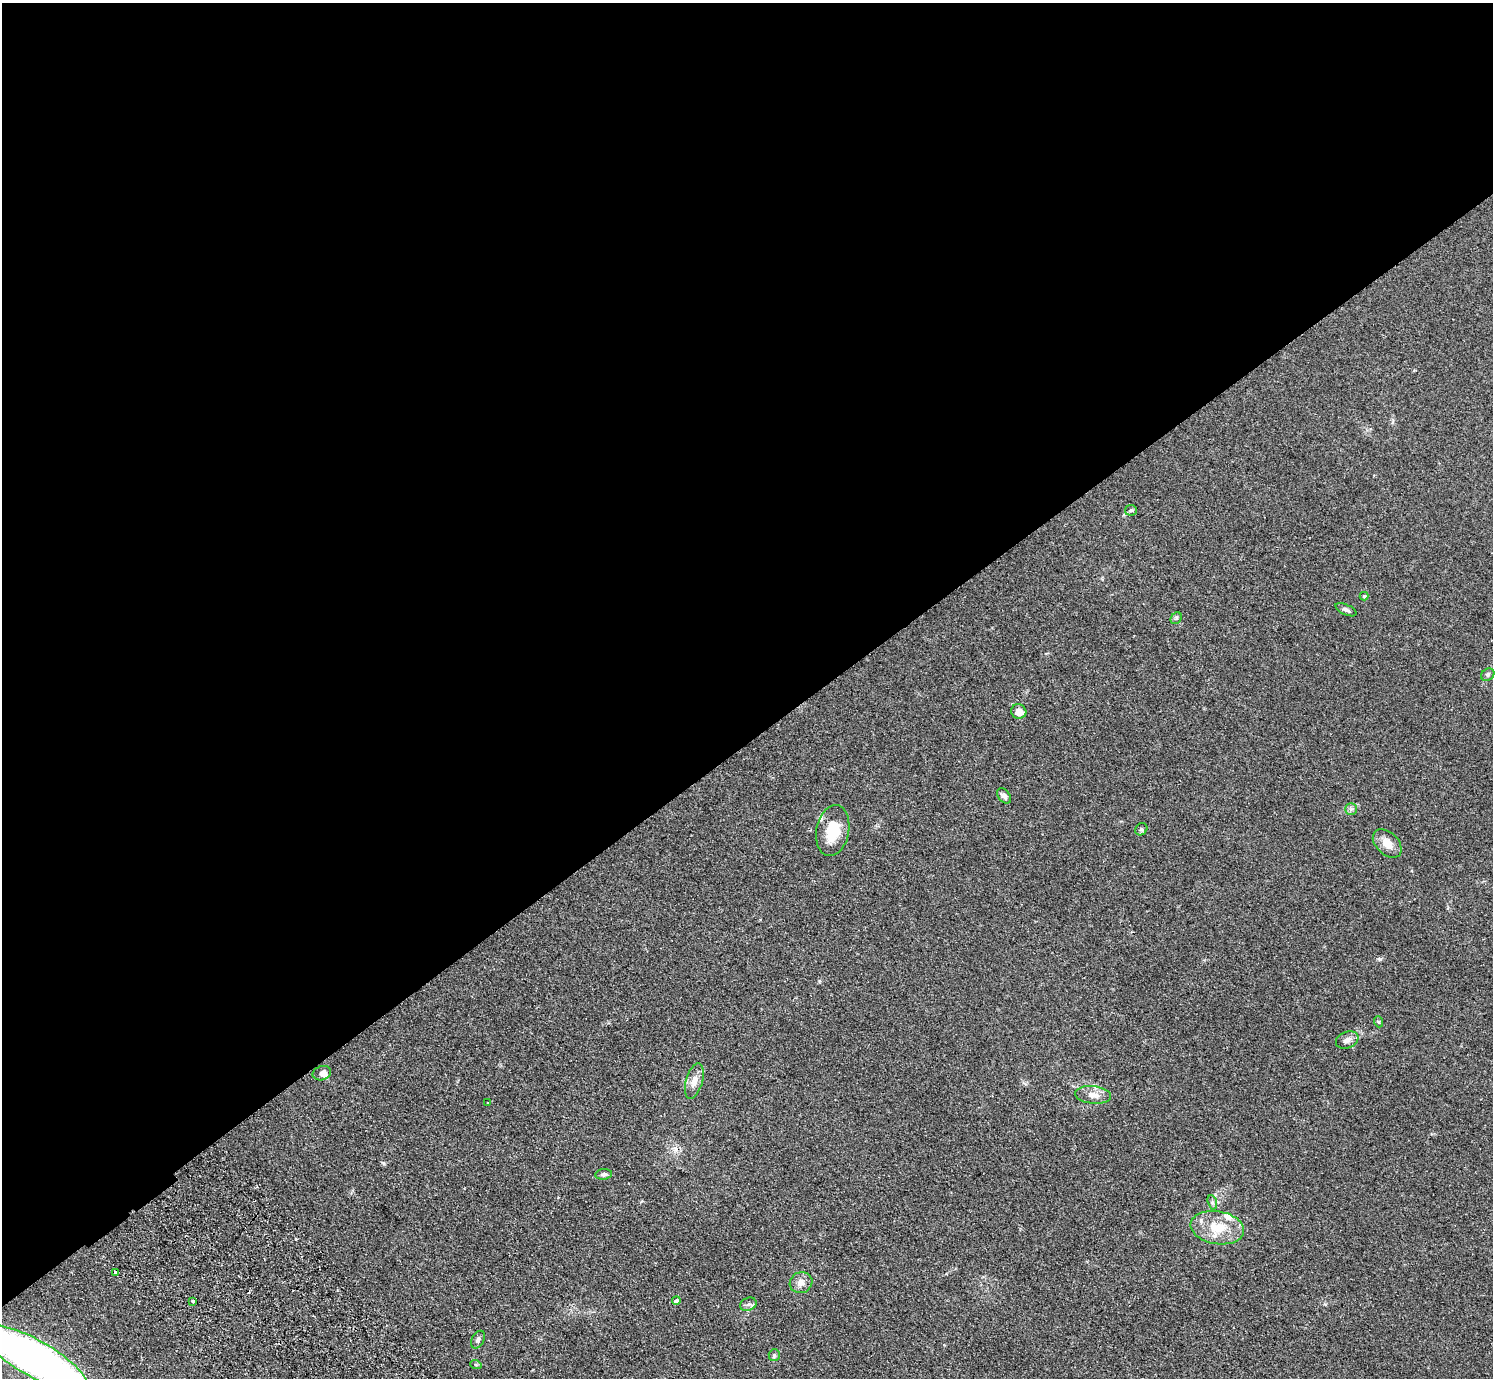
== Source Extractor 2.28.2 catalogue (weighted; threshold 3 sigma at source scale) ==
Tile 2 of 4 x 4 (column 2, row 1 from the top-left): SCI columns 1538-3028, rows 4326-5701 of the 6057 x 6041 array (HDU 1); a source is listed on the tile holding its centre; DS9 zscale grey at full resolution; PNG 1495 x 1380 px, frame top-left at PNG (2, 3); each listed source drawn as its Kron ellipse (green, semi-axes under 4 px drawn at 4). Shown black and unused: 54% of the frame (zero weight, under 2 of 3 exposures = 3% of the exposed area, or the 3 px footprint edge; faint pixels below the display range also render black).
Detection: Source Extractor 2.28.2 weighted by HDU 2 'WHT'; one run over the whole footprint, this tile lists its part. Background 0.19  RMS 0.011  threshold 0.05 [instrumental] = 3 sigma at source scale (4.5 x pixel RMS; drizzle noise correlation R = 1.50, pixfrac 1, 0.05/0.05 arcsec/px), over >= 5 px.
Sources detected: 35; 2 cosmic-ray / hot-pixel residue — neither listed nor drawn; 4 inside a brighter listed object's ellipse — not listed separately; the other 29 listed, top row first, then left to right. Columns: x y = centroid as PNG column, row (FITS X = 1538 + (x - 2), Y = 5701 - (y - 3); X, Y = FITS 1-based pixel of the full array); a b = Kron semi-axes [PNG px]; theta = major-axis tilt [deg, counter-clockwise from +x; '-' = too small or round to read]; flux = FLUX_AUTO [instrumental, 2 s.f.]
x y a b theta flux
1131 510 6 5 - 1.9
1364 596 4 4 - 1.2
1346 610 11 5 -25 3.3
1176 618 6 5 - 1.7
1488 675 7 5 39 2
1019 711 8 7 - 10
1004 796 8 5 -49 4
1351 809 6 6 - 2.3
1141 829 7 5 47 2
833 830 25 16 79 34
1387 843 17 11 -45 12
1379 1022 5 3 - 1.1
1347 1040 11 8 21 5.2
322 1073 9 7 19 3.8
694 1081 18 8 73 9.8
1093 1095 18 9 -6 9.5
488 1102 4 2 - 0.76
604 1174 8 5 7 2.8
1212 1202 7 4 -72 2.1
1217 1228 27 16 -9 30
115 1272 3 3 - 1.8
801 1283 11 10 - 7
193 1301 3 3 - 15
676 1301 4 4 - 3.5
748 1304 8 6 22 3.3
478 1340 9 6 62 3.1
774 1355 6 5 - 2
34 1358 60 18 -29 670
476 1365 6 3 -19 0.94
Isophote crosses this tile's border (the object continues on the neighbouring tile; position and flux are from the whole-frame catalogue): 1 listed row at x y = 34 1358
Unlisted compact peaks at least as high as the median listed source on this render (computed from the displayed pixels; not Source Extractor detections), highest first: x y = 1380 959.